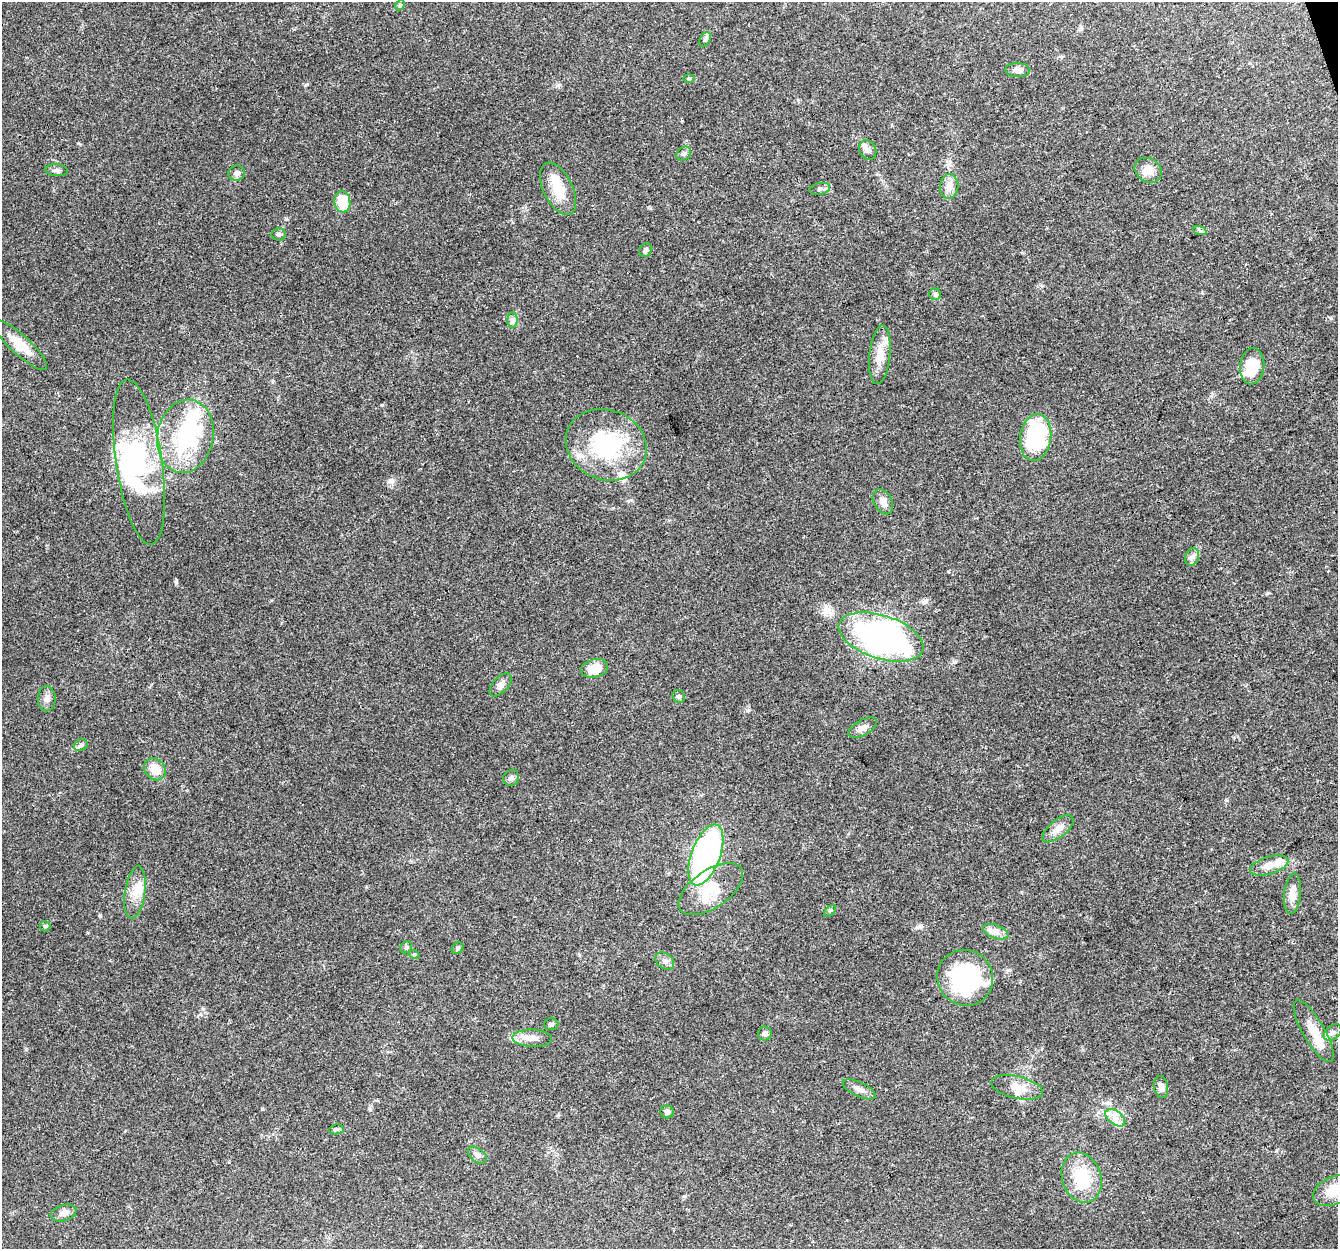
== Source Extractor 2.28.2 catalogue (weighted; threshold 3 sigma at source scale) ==
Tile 10 of 4 x 4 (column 2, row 3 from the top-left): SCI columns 1338-2673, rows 1365-2611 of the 5345 x 5167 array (HDU 1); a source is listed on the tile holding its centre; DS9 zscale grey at full resolution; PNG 1340 x 1251 px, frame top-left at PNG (2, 2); each listed source drawn as its Kron ellipse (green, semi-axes under 4 px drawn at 4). Shown black and unused: <1% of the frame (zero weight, under 3 of 4 exposures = <1% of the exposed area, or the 3 px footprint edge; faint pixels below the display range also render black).
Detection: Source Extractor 2.28.2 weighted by HDU 2 'WHT'; one run over the whole footprint, this tile lists its part. Background 0.0796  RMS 0.0052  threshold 0.0236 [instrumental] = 3 sigma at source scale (4.5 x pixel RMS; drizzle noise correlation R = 1.50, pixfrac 1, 0.0396/0.0396 arcsec/px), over >= 5 px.
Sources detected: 74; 3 inside a brighter object's white glare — neither listed nor drawn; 6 inside a brighter listed object's ellipse — not listed separately; the other 65 listed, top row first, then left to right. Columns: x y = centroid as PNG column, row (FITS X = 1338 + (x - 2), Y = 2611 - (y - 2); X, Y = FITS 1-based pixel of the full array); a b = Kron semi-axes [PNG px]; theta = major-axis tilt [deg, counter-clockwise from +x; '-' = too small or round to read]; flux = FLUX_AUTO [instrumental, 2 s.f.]
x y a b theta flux
400 5 5 4 - 0.62
705 39 8 5 62 1.2
1018 70 12 7 -4 3.1
689 78 6 4 0 0.6
868 150 10 8 -66 2.4
684 154 8 6 37 1.4
56 170 11 6 -3 1.7
1148 170 14 11 -34 4.9
237 173 8 7 - 2.3
949 186 12 9 87 4.6
558 189 28 14 -64 12
820 189 10 6 13 1.7
342 202 10 8 -81 16
1200 231 7 4 -21 0.9
279 234 7 6 - 1.3
646 250 7 5 62 1.4
935 294 6 6 - 1
512 320 8 5 89 1.4
20 345 36 9 -43 11
880 355 29 10 84 8.7
1252 366 18 12 83 14
185 436 37 28 79 46
1036 437 24 15 82 54
606 445 41 35 -22 49
139 462 83 23 -81 52
883 502 13 9 -62 3.9
1192 557 9 6 73 2
881 637 44 21 -18 170
594 668 14 9 14 9.9
500 685 14 7 47 2.6
679 697 7 5 -54 1.1
47 699 12 9 89 2.6
863 728 16 7 28 3.1
81 745 7 5 28 1.2
155 769 12 10 -49 8.2
511 778 8 7 - 1.8
1058 829 19 8 39 4.5
706 855 32 14 70 130
1269 865 20 8 17 5.5
711 889 37 19 34 17
135 892 26 10 81 7.8
1292 894 20 8 85 5.7
830 911 7 4 44 0.84
45 926 5 5 - 0.73
996 932 13 7 -19 3.1
406 947 6 5 - 0.97
458 948 6 5 - 1.1
414 954 5 3 - 0.54
665 961 10 7 -40 2.2
965 978 28 27 - 55
551 1024 7 6 - 0.94
1314 1031 35 11 -60 9
1332 1032 10 6 39 1.9
765 1034 7 7 - 1.8
532 1038 20 8 -1 5
1017 1087 26 11 -13 7.1
1161 1087 11 7 -78 2.7
859 1089 18 7 -25 3.1
667 1112 6 6 - 1.8
1115 1118 11 6 -37 3.5
336 1129 7 5 9 0.93
477 1155 11 6 -37 1.9
1082 1178 25 19 -71 21
1334 1191 22 14 24 11
64 1213 13 8 17 2.9
Isophote crosses this tile's border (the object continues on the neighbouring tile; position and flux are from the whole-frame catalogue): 1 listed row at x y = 1334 1191
Unlisted compact peaks at least as high as the median listed source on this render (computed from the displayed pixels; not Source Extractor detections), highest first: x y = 286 219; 176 582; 391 480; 307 84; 920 927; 826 608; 100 915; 262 1109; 948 572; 26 1049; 748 710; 1226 800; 78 143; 558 1115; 682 121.